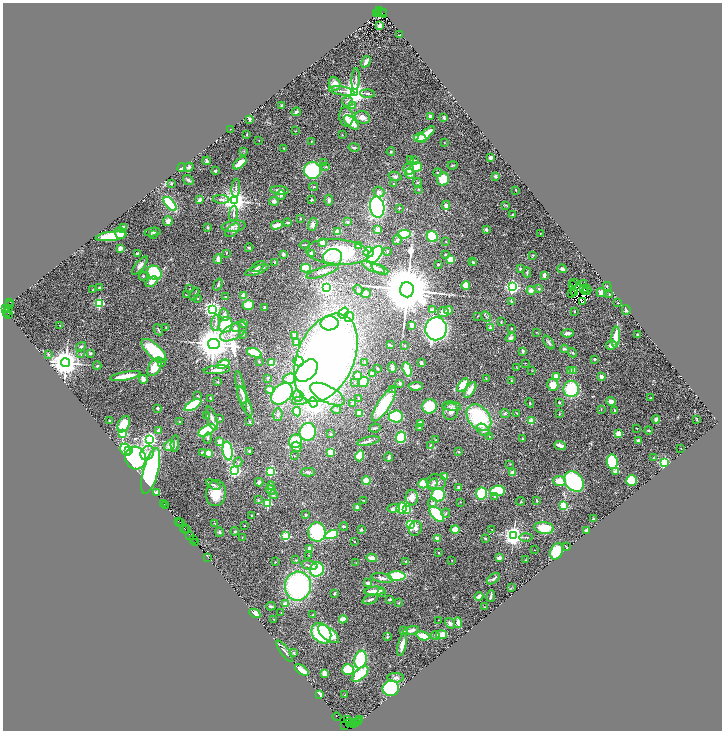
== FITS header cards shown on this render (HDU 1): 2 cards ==
NAXIS1  =                 1439
NAXIS2  =                 1456

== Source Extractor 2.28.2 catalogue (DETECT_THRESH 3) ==
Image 1439 x 1456 px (HDU 1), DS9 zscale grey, zoomed out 1/2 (1 PNG px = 2 x 2 image px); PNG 724 x 732 px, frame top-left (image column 2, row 1455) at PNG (3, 3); each listed source drawn as its Kron ellipse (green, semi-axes under 4 px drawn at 4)
Background 0.954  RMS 0.046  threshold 0.137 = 3 sigma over >= 5 px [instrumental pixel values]
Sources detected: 563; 56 cannot appear on this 1/2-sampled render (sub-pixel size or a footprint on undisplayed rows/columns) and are neither listed nor drawn; of the other 507, the 500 brightest by FLUX_AUTO listed and drawn (7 fainter detections omitted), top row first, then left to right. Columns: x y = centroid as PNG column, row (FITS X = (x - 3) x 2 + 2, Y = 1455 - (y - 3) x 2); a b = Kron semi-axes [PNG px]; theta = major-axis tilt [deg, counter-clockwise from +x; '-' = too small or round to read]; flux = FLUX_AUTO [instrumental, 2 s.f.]
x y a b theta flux
381 12 6 2 -39 380
379 13 3 2 - 250
383 13 3 2 - 520
376 14 2 1 - 150
379 25 2 2 - 120
400 34 3 1 - 3
366 62 6 2 59 38
356 79 11 2 87 15
335 84 7 5 -67 80
342 91 13 3 -7 29
354 92 4 4 - 9000
367 93 7 3 -2 14
348 102 5 5 - 23
281 106 3 3 - 6.7
353 106 3 2 - 43
296 112 4 3 - 19
430 116 4 3 - 30
346 117 10 7 -81 74
362 117 8 6 -20 57
444 117 4 3 - 12
250 119 2 2 - 58
351 122 9 4 -42 220
230 129 2 1 - 4.3
295 131 2 1 - 3.2
426 134 11 4 41 120
247 135 2 2 - 6.1
342 135 2 2 - 4.2
420 138 6 3 -15 180
259 140 2 1 - 3.6
311 141 2 2 - 11
444 143 2 2 - 4.7
354 147 5 3 - 15
284 148 2 2 - 11
244 151 3 2 - 3.7
391 152 4 4 - 11
491 158 3 3 - 26
410 159 2 2 - 15
415 160 4 2 - 5.8
206 161 4 2 - 14
324 162 3 2 - 6.8
240 163 8 3 42 130
453 165 5 3 - 9.3
189 167 5 3 - 17
325 167 4 2 - 6.9
416 167 6 4 13 140
182 168 4 2 - 25
408 169 5 5 - 30
215 171 2 2 - 12
312 171 8 8 - 630
438 173 4 2 - 7.1
410 174 5 4 - 42
395 176 7 4 -15 21
495 176 2 2 - 67
443 179 6 6 - 160
188 180 5 3 - 14
171 183 3 3 - 7.1
418 183 5 3 - 9.9
394 184 2 2 - 5
314 187 4 2 - 6.7
236 188 9 3 85 18
419 189 3 3 - 6.5
280 190 9 4 -4 40
516 190 2 2 - 17
379 192 5 5 - 34
281 195 5 4 - 15
221 199 8 3 -3 25
200 200 4 3 - 30
311 200 3 2 - 11
329 200 5 4 - 21
235 201 4 4 - 11000
274 201 5 4 - 20
170 204 8 4 -49 670
446 205 4 4 - 28
505 205 3 2 - 4.5
377 207 10 7 -81 1600
399 208 2 2 - 20
234 214 8 2 86 14
513 214 2 2 - 4.8
300 219 2 2 - 4.1
168 221 5 4 - 36
288 222 4 3 - 7.6
347 222 3 3 - 10
313 224 7 4 73 46
277 225 6 3 13 74
234 226 12 5 8 41
124 227 4 3 - 14
208 228 3 3 - 9.8
486 229 4 3 - 16
233 230 8 5 41 25
378 230 2 2 - 240
153 232 8 3 9 14
337 232 2 2 - 180
120 233 6 5 - 34
540 233 2 2 - 2.3
154 234 3 3 - 6
404 234 7 4 8 440
111 236 15 4 7 290
432 237 6 5 - 310
397 240 5 4 - 18
322 242 3 3 - 52
446 242 2 2 - 4.2
305 245 5 3 - 8.2
358 246 2 2 - 17
120 248 4 4 - 27
249 248 4 3 - 9.7
387 251 3 3 - 7.1
337 252 31 12 -5 580
369 252 5 5 - 290
137 253 3 2 - 8.4
226 253 2 2 - 3.5
311 253 2 2 - 27
283 254 4 3 - 14
375 255 10 5 49 1000
446 255 3 2 - 10
533 255 2 2 - 17
332 257 9 8 - 83
218 259 5 3 - 59
451 259 3 3 - 130
274 262 4 3 - 6.9
472 262 4 3 - 9.8
474 263 4 3 - 14
438 265 2 2 - 8
140 266 11 4 50 30
258 267 8 3 34 21
374 267 12 4 -23 48
306 268 5 3 - 240
380 269 9 3 -24 20
520 269 3 2 - 15
562 269 4 4 - 25
257 270 12 4 19 55
322 271 17 4 18 49
527 272 5 3 - 9.4
154 273 7 6 - 410
544 275 4 3 - 28
143 276 4 3 - 7.7
151 282 6 4 40 57
575 283 2 1 - 8.8
583 284 2 1 - 6.1
218 285 6 3 69 15
466 285 4 3 - 190
572 285 3 1 - 9.4
607 286 4 2 - 4.5
512 287 3 3 - 2700
99 288 2 2 - 33
326 288 3 3 - 2400
584 288 2 2 - 10
190 289 3 2 - 4.3
539 289 4 3 - 10
93 290 2 2 - 21
358 290 5 3 - 18
407 290 7 7 - 82000
531 290 4 4 - 41
587 290 5 1 - 3.3
586 292 3 1 - 4.8
571 293 3 1 - 6.5
574 293 3 1 - 6.6
601 293 4 4 - 32
194 294 7 2 64 8
366 294 4 4 - 25
609 294 3 3 - 6.1
186 295 3 2 - 4.3
244 296 3 3 - 72
226 297 4 2 - 5.3
198 299 2 2 - 9
10 302 2 1 - 47
512 302 3 3 - 6.6
582 302 2 1 - 3.6
99 303 3 3 - 910
618 303 2 2 - 7.7
9 304 3 1 - 81
248 305 6 4 17 95
265 307 3 2 - 20
9 308 4 2 - 170
6 309 3 2 - 110
213 310 4 3 - 3500
432 310 3 3 - 30
449 310 4 4 - 43
626 310 5 3 - 18
574 311 2 2 - 15
443 312 5 5 - 41
7 313 3 1 - 55
343 313 6 4 54 150
9 315 2 2 - 200
224 315 6 4 -71 29
478 316 3 2 - 3.6
349 317 5 5 - 370
486 317 5 2 - 9.6
501 322 4 2 - 5.7
216 323 8 3 87 19
243 323 3 2 - 23
329 323 9 7 9 630
60 325 2 2 - 4.4
226 325 8 6 65 350
412 325 4 3 - 14
166 327 3 2 - 3.9
236 327 2 2 - 31
490 328 4 4 - 11
436 329 11 10 - 1900
511 329 2 2 - 7.7
158 330 6 2 -62 9.4
234 332 14 7 28 89
537 332 2 2 - 4.2
568 333 6 3 9 35
243 334 2 2 - 58
637 335 3 2 - 11
295 336 3 2 - 86
616 337 10 3 86 140
511 338 5 4 - 24
297 343 3 3 - 110
549 343 7 3 -56 19
214 344 6 5 - 26000
390 345 4 2 - 11
611 345 5 4 - 42
405 346 3 2 - 3.8
81 347 5 3 - 14
564 349 4 3 - 14
154 351 16 6 -44 600
523 351 4 4 - 14
90 353 4 3 - 13
254 353 7 4 -18 250
573 353 5 3 - 7
48 354 3 3 - 7.6
81 354 3 2 - 5.2
326 358 46 28 67 6600
594 359 2 2 - 39
162 362 3 2 - 4.2
259 362 2 2 - 23
298 362 5 5 - 250
365 362 3 3 - 7.4
66 363 4 4 - 16000
272 363 4 3 - 250
421 363 3 3 - 16
525 363 2 2 - 2.9
223 364 6 4 23 180
97 366 4 3 - 8.8
155 367 10 6 58 180
377 368 3 2 - 5.8
392 368 5 3 - 26
517 368 3 2 - 3.5
217 370 13 3 5 40
407 370 7 3 -74 300
532 370 3 2 - 3.3
571 370 3 2 - 63
307 371 13 8 46 1100
573 371 2 2 - 95
372 374 3 3 - 50
125 376 15 3 10 150
358 376 3 3 - 79
556 376 2 2 - 290
601 376 2 2 - 130
268 378 3 3 - 10
486 378 3 2 - 5.6
143 379 4 3 - 64
290 379 7 5 7 130
512 381 3 2 - 5.2
217 382 3 2 - 4.7
355 382 3 2 - 7.7
364 382 5 4 - 170
400 383 4 3 - 16
463 385 8 3 56 260
553 385 6 5 - 110
416 386 7 3 5 40
270 389 3 3 - 47
393 389 2 2 - 4.1
571 389 8 7 - 430
241 390 20 4 -78 47
470 390 9 4 58 79
282 394 12 8 46 1000
327 394 19 8 -28 280
243 395 9 4 -76 25
197 396 3 2 - 5.3
298 396 5 5 - 24
211 398 3 2 - 9.7
650 398 3 2 - 3.2
358 399 3 2 - 6.7
245 401 16 4 -67 46
299 401 7 3 2 16
313 402 5 4 - 4800
559 402 3 2 - 10
611 402 4 3 - 43
530 403 5 2 - 7.2
353 404 3 3 - 21
384 404 19 6 58 370
193 405 9 4 31 720
429 406 7 7 - 230
452 406 9 4 -7 24
157 408 3 3 - 15
601 409 3 2 - 4.1
336 410 5 4 - 10
614 410 3 2 - 8.1
451 411 9 7 83 45
297 412 5 4 - 290
360 413 3 3 - 97
517 413 2 2 - 13
278 414 6 5 - 19
505 414 5 4 - 14
559 414 3 2 - 4.8
207 416 2 2 - 7.1
396 416 7 6 - 450
479 417 15 10 -49 700
212 418 12 5 -71 46
219 418 3 3 - 8.3
656 419 4 3 - 33
697 419 4 2 - 4.4
109 421 2 2 - 6.4
531 421 2 2 - 200
179 422 2 2 - 28
250 422 4 3 - 9.2
124 424 8 5 65 150
420 424 3 3 - 96
375 428 5 2 - 15
420 428 3 2 - 19
637 428 3 2 - 3
159 430 3 3 - 11
207 430 9 4 29 570
483 430 7 5 -41 37
649 430 4 2 - 8.3
308 432 9 8 - 530
123 433 3 3 - 690
330 434 3 3 - 7.3
618 434 3 2 - 270
489 436 3 2 - 4.2
401 437 6 5 - 490
208 438 5 3 - 10
149 439 4 3 - 2800
523 439 3 2 - 9.8
436 440 2 2 - 2.6
219 441 4 3 - 57
296 441 7 6 - 270
368 441 11 3 13 33
638 441 2 2 - 84
175 443 8 2 86 17
430 445 3 2 - 9.4
560 445 6 3 -21 46
169 446 6 5 - 44
296 447 5 5 - 25
681 448 2 1 - 2.3
126 450 6 5 - 410
129 450 3 2 - 120
228 451 9 5 -81 710
250 451 2 2 - 23
331 452 3 3 - 130
459 452 3 2 - 3.7
147 453 8 6 54 48
202 453 3 3 - 19
208 453 3 3 - 100
295 456 2 2 - 6.3
360 456 5 4 - 210
388 457 4 3 - 16
136 458 11 10 - 1200
654 458 3 2 - 5.2
238 462 5 3 - 10
612 462 7 5 -83 470
664 463 3 3 - 1600
510 464 3 2 - 3.3
151 471 24 7 75 1900
235 471 3 3 - 1800
271 471 3 3 - 920
616 471 2 2 - 120
308 472 7 4 -1 20
513 472 2 2 - 120
445 476 4 3 - 64
632 480 5 5 - 300
366 481 4 4 - 120
559 481 6 5 - 97
259 482 4 4 - 19
436 482 10 7 -9 41
574 482 11 8 -49 810
423 484 5 4 - 150
433 484 6 4 60 18
213 485 8 3 -29 20
271 486 4 3 - 14
459 487 4 4 - 11
271 490 5 3 - 15
498 491 7 5 5 410
156 493 4 4 - 38
216 493 13 10 81 180
481 493 6 5 - 270
273 494 5 3 - 11
438 495 7 6 - 390
495 496 2 2 - 17
412 498 8 6 -89 75
258 500 3 2 - 8.2
363 500 3 2 - 5.6
537 500 3 2 - 8
521 501 4 2 - 4.5
460 502 3 2 - 3.3
432 503 5 4 - 17
164 504 2 1 - 48
268 504 3 3 - 620
166 505 2 1 - 95
563 506 4 3 - 280
357 508 2 2 - 110
394 508 6 4 6 58
402 508 5 5 - 230
407 509 3 3 - 620
446 513 5 3 - 9.9
437 514 9 5 -48 450
251 515 2 2 - 15
305 515 3 3 - 8.2
593 519 2 2 - 7.7
178 522 2 1 - 80
180 522 2 1 - 79
215 524 3 2 - 8.3
411 524 3 3 - 910
244 526 2 2 - 9.2
344 526 4 2 - 11
415 528 7 6 - 38
544 528 10 6 -8 180
184 529 4 1 - 220
187 529 3 1 - 150
361 529 2 2 - 40
492 529 2 1 - 5.2
455 530 4 3 - 160
235 531 4 3 - 9.4
587 531 2 2 - 180
219 532 5 4 - 13
317 532 10 8 -83 530
190 535 4 1 - 330
332 535 7 4 22 450
286 536 3 3 - 630
513 536 4 4 - 6000
242 537 2 2 - 3
526 537 6 2 1 8.9
485 538 3 2 - 6.9
193 539 2 1 - 64
437 539 2 2 - 170
354 541 3 2 - 3.4
196 542 3 2 - 140
567 547 3 1 - 5.8
309 548 2 2 - 76
534 550 2 1 - 2.5
557 551 8 6 63 290
439 553 3 2 - 4.2
309 555 3 2 - 4.3
208 557 2 2 - 65
372 558 5 2 - 85
499 558 4 3 - 33
296 560 4 2 - 5.7
452 560 2 1 - 4.5
526 560 4 3 - 5.7
406 561 3 2 - 4.6
275 562 2 2 - 2.5
356 563 2 2 - 3.3
309 565 8 3 -12 22
317 569 7 6 - 360
397 576 9 4 0 390
382 578 11 4 -13 41
493 579 7 3 37 20
368 583 4 2 - 36
298 586 14 13 - 1600
511 588 3 3 - 6.5
375 591 10 2 4 130
335 593 4 2 - 10
381 593 2 2 - 29
479 596 4 3 - 23
491 596 6 2 80 18
390 599 4 2 - 11
370 600 8 3 20 23
399 603 3 2 - 5
285 604 3 3 - 56
271 606 5 3 - 10
485 607 2 1 - 3.3
255 613 6 4 -28 66
281 613 2 1 - 2.2
313 615 3 2 - 7
274 619 3 2 - 3.7
343 619 4 3 - 56
438 620 2 1 - 2.5
458 622 5 3 - 53
450 623 6 4 -55 22
411 630 8 3 12 48
404 631 2 2 - 5.9
321 633 11 9 -49 550
329 634 12 6 -38 310
435 635 4 4 - 13
442 635 5 3 - 210
423 636 7 3 -17 170
387 637 3 3 - 9.7
402 645 11 3 77 71
285 651 13 3 -53 22
294 653 3 3 - 12
360 660 9 6 78 490
302 670 7 3 -36 140
348 670 6 5 - 210
325 673 3 3 - 76
360 674 10 5 42 260
396 678 8 4 -2 26
391 688 8 7 - 970
320 694 3 2 - 45
345 695 2 2 - 5
337 717 4 1 - 170
347 720 4 1 - 99
359 720 3 2 - 100
349 722 2 1 - 510
353 722 2 1 - 88
358 722 4 1 - 130
356 723 2 1 - 63
354 724 2 1 - 24
345 725 2 1 - 77
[7 fainter detections neither listed nor drawn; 56 sub-pixel or undisplayed-footprint detections neither listed nor drawn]